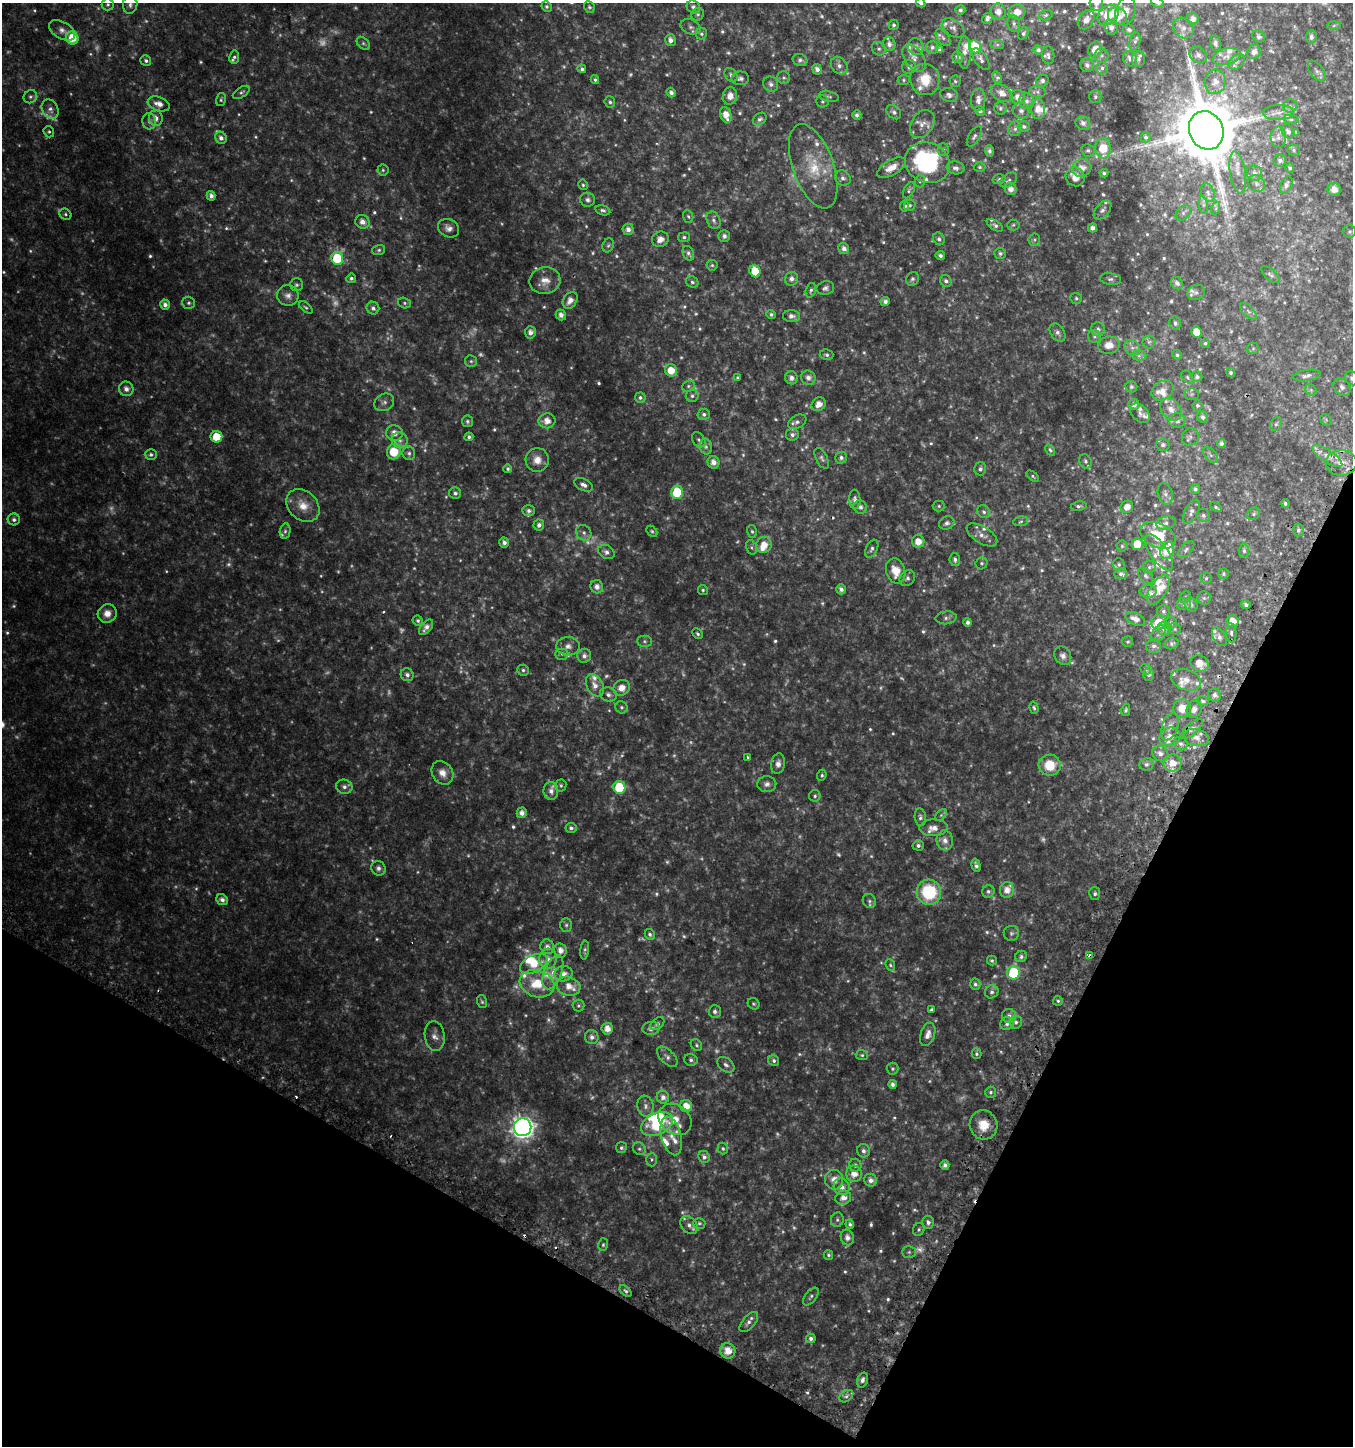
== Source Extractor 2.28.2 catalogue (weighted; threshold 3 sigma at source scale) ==
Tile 15 of 4 x 4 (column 3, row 4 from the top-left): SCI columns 2957-4307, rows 51-1494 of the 5982 x 5886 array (HDU 1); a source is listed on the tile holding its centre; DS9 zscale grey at full resolution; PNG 1355 x 1448 px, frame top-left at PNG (2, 3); each listed source drawn as its Kron ellipse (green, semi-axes under 4 px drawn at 4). Shown black and unused: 24% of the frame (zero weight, under 2 of 3 exposures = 3% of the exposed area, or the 3 px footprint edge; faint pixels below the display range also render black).
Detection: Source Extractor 2.28.2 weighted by HDU 2 'WHT'; one run over the whole footprint, this tile lists its part. Background 0.0503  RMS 0.0094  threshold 0.0423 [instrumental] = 3 sigma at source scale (4.5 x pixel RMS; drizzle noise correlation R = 1.50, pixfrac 1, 0.0396/0.0396 arcsec/px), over >= 5 px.
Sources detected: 943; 176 too faint to see at this stretch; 2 inside a brighter object's white glare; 6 cosmic-ray / hot-pixel residue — neither listed nor drawn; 70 inside a brighter listed object's ellipse — not listed separately; of the other 689, all 500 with FLUX_AUTO >= 1.55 (the completeness limit of this list) listed and drawn (189 fainter detections not listed), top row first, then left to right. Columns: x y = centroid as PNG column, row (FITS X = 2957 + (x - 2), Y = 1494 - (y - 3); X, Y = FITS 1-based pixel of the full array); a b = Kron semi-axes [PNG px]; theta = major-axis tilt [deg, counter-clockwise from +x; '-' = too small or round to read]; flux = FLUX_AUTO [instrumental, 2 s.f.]
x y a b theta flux
921 3 5 4 - 3
1096 3 8 6 87 4.3
1158 3 7 5 -33 2.1
108 4 6 6 - 1.9
130 5 9 7 81 3.3
547 6 5 5 - 1.7
589 7 6 5 - 1.6
693 7 7 6 - 3.2
960 10 5 4 - 1.9
998 12 8 7 - 6.5
1017 12 8 7 - 10
1125 12 15 9 71 7.4
698 14 6 6 - 1.9
1046 15 7 5 17 1.8
1108 15 12 8 42 18
1118 16 10 8 -27 12
987 19 6 5 - 3.4
1193 19 6 6 - 4.9
1086 20 10 7 57 5.1
1014 23 8 6 -80 2.6
894 25 5 5 - 1.9
1334 26 6 4 3 1.7
691 27 10 7 -23 3.2
1111 27 7 6 - 4.7
953 28 12 8 -34 4.1
1183 28 11 9 -44 5.4
1129 29 6 5 - 2
62 30 14 8 -29 5.5
1023 33 6 5 - 2.4
701 34 6 5 - 1.7
1259 36 7 5 -37 2.4
1311 37 7 5 83 3.1
72 38 6 6 - 22
943 38 10 5 -53 2.8
670 40 6 5 - 4.8
1135 41 9 5 76 2.3
363 43 8 5 -44 1.7
1215 43 8 5 -80 2.5
889 44 7 6 - 3.9
997 45 7 4 -1 1.8
916 47 8 7 - 4
932 47 6 6 - 2.8
975 47 7 6 - 28
879 49 7 6 - 2.3
1095 49 8 6 66 9.3
940 50 4 3 - 1.6
1038 50 5 4 - 2.5
965 52 16 6 89 6.1
1254 52 7 6 - 4.9
1048 55 9 6 -84 2.7
1102 55 7 7 - 2.8
1198 55 9 7 -38 3.3
1227 56 14 8 14 5.9
234 57 6 5 - 1.8
958 57 6 5 - 2.9
914 58 15 9 -56 6.8
981 59 12 6 -54 3.7
1130 59 8 6 -64 4.4
1139 59 8 6 89 3.3
800 60 8 6 -23 2.6
146 61 5 5 - 2.3
1237 62 9 6 42 2.8
1087 65 7 6 - 3.3
839 66 9 7 -52 4.2
909 67 7 7 - 2.8
1102 68 6 5 - 2.2
582 69 4 4 - 2
817 69 5 4 - 4
1317 71 12 6 -53 3.5
731 75 8 5 -50 2.8
997 77 6 4 -57 2.1
740 78 9 7 0 3.1
784 78 6 6 - 1.9
925 79 16 15 - 19
595 80 4 4 - 1.7
904 80 6 5 - 1.7
955 81 6 5 - 1.8
1042 81 7 5 38 2.5
1215 82 12 10 78 8.2
771 84 8 7 - 3.8
241 92 9 5 32 2.1
671 92 5 4 - 3
1037 92 8 5 -8 2.5
1002 93 12 7 -32 7
949 95 9 7 -8 3.2
730 96 8 7 - 7.2
30 97 7 6 - 2.2
829 97 10 5 -12 2.2
1018 97 7 7 - 6.7
1095 97 6 6 - 2.2
221 99 7 4 75 1.6
978 100 11 7 85 5.2
1027 101 8 7 - 3.8
610 102 6 5 - 2
822 102 6 6 - 1.8
159 104 11 7 -20 7.5
1290 106 7 6 - 2.5
1000 108 6 6 - 2.3
50 109 10 7 -58 4.5
1038 109 10 7 -84 9.2
980 111 5 4 - 2.6
1021 111 8 8 - 3.5
894 112 8 6 -43 3
1278 112 15 7 3 6.1
726 115 8 5 -72 11
857 115 5 4 - 2.5
156 118 8 7 - 5.4
760 119 7 5 38 2.5
1291 119 8 4 -8 2.2
149 121 8 7 - 3.3
1083 123 7 6 - 4.3
922 124 15 11 57 7.5
1024 126 6 5 - 2.1
1015 129 8 6 59 2.9
1206 130 20 17 -65 8100
1288 131 7 6 - 3.3
49 132 6 5 - 1.7
1296 132 3 3 - 1.8
974 136 11 5 58 2.7
1145 137 5 5 - 2
1278 137 10 7 88 4.4
221 138 6 5 - 4.1
1103 148 10 7 -84 24
943 150 6 5 - 1.8
1088 150 7 6 - 2.1
1294 150 6 5 - 1.6
989 151 6 4 -83 2.5
1280 161 6 6 - 2.8
927 163 23 20 -24 120
813 166 44 20 -70 37
980 167 6 4 -1 1.6
891 168 16 7 30 11
956 168 9 6 -8 3.5
1082 168 10 8 15 7.7
1290 168 5 4 - 2
383 170 5 5 - 1.6
1238 172 21 7 -81 8.7
1104 173 4 3 - 1.7
1254 173 8 7 - 5
1075 177 10 9 - 9.3
843 178 8 7 - 3.3
999 179 6 5 - 1.8
1009 180 10 6 37 2.4
920 181 6 5 - 1.6
1256 183 9 7 -50 3.8
583 185 5 5 - 1.6
1286 185 9 5 65 3.6
1011 189 6 6 - 5.5
1334 189 7 6 - 7.9
909 190 9 5 61 1.8
1208 193 9 6 -69 3.5
211 196 5 4 - 3.7
588 200 7 7 - 2.9
910 205 6 5 - 1.8
1203 205 9 4 -82 2.4
905 206 5 4 - 1.9
1216 208 7 4 72 1.6
603 210 7 5 -14 2.2
1102 210 11 6 50 3.4
1183 213 8 6 45 2.5
65 214 6 5 - 1.7
688 216 7 5 -70 1.6
713 220 9 6 -67 3.2
362 222 7 6 - 6.3
995 225 9 4 -32 2.4
1013 225 6 5 - 1.6
449 228 11 9 -28 5.7
1093 228 4 4 - 3.4
628 229 6 5 - 4.6
1350 231 6 6 - 2.2
724 236 6 6 - 2.7
684 237 6 5 - 2.1
660 239 8 7 - 7
939 239 6 5 - 2.1
1034 240 6 5 - 1.7
608 245 7 5 67 2.2
844 249 6 5 - 4.3
379 250 6 5 - 1.8
688 253 7 5 -68 2.5
1000 253 6 5 - 2
940 256 5 4 - 2.8
337 258 6 6 - 47
712 265 5 5 - 1.6
755 271 6 5 - 20
1270 275 11 5 -41 2.4
351 278 5 4 - 2.1
791 279 7 6 - 4.4
912 279 7 6 - 2.3
1111 279 10 5 -7 2.8
545 281 15 13 12 12
946 281 6 5 - 2.7
692 282 6 5 - 2
1177 283 7 5 -45 3.5
297 285 6 6 - 2
825 288 9 6 12 2.9
811 290 7 5 72 2.1
1196 292 9 7 20 3.1
288 296 11 10 - 5.4
1076 298 6 5 - 1.7
570 300 9 6 53 7
885 301 4 4 - 3.6
189 303 6 6 - 2
404 303 6 5 - 1.8
165 305 5 4 - 4
306 307 8 4 -40 1.6
373 308 6 6 - 2.9
1248 311 10 5 -45 3.1
771 314 5 4 - 2
561 315 5 5 - 4.9
792 316 8 6 -4 4.1
1175 323 7 6 - 2.6
1098 329 7 7 - 3.4
530 332 6 5 - 4.9
1057 332 10 6 -57 4.1
1196 332 6 5 - 17
1094 336 7 6 - 2.1
1149 342 6 6 - 2.1
1205 343 4 4 - 1.7
1109 345 11 8 11 11
1132 348 8 7 - 4
1253 348 6 5 - 1.8
826 355 7 5 -15 2
1177 355 5 4 - 2.2
1139 356 7 5 0 2.3
471 361 6 6 - 1.9
671 370 6 6 - 14
1231 373 5 4 - 1.7
1307 376 13 5 9 4.3
1187 377 7 5 -51 1.7
1197 377 5 5 - 2.6
738 378 4 4 - 1.7
791 378 7 6 - 4.7
808 378 7 7 - 5.1
1352 378 7 6 - 2.4
688 386 6 5 - 1.8
1131 387 6 5 - 2.1
1342 387 10 7 -53 3.8
126 389 7 7 - 5.3
1311 390 6 5 - 1.8
1163 391 12 9 35 6.6
1191 394 7 6 - 1.9
692 396 6 6 - 2.4
640 398 5 5 - 2.2
384 402 10 8 29 4.2
819 404 7 6 - 7.6
1134 405 5 5 - 4
1197 405 5 5 - 2
1171 410 12 9 -49 7.6
1140 413 11 7 -43 3.3
704 414 6 5 - 2.7
1203 417 6 5 - 2.8
1326 420 6 5 - 1.6
467 421 5 5 - 1.8
547 421 8 7 - 9
1177 421 8 7 - 3.6
797 422 10 6 27 3.6
1276 424 7 5 60 1.9
394 433 8 7 - 7.7
792 435 6 6 - 3
216 437 6 6 - 22
469 437 4 4 - 2.2
1190 437 9 8 - 3
400 440 8 7 - 4.1
699 440 8 6 -54 2.3
1221 443 4 4 - 2.8
1163 445 6 6 - 3.2
706 447 8 6 -77 2.7
1050 450 6 4 -61 1.8
394 452 8 6 67 31
409 453 7 6 - 2.4
151 454 6 5 - 2.2
1210 455 9 5 -50 2.2
1327 456 17 6 -33 8.2
822 458 11 5 -62 2.6
841 458 6 5 - 2.9
537 460 12 11 - 9.5
1085 461 7 6 - 2.3
713 462 6 6 - 5.9
1341 463 15 13 1 12
508 469 4 4 - 1.6
980 469 6 6 - 2.4
1033 476 7 4 -39 1.6
584 485 10 6 -25 4.4
1195 489 5 4 - 2.3
677 492 6 6 - 42
455 493 6 5 - 2.8
1165 494 11 7 -74 3.6
855 499 10 5 -87 3.3
1285 503 4 3 - 2.1
303 506 18 14 -43 15
939 506 6 5 - 1.7
1079 506 8 4 9 1.9
860 507 7 6 - 3.2
1127 507 6 6 - 6.9
1216 507 6 3 -34 1.6
529 511 6 5 - 2.9
984 512 7 6 - 2.4
1191 512 13 6 63 4.1
1254 514 7 5 47 2.1
1203 515 7 6 - 2.5
14 519 6 6 - 2.8
1021 521 7 5 8 1.7
947 523 8 6 22 3.1
1166 523 10 6 18 2.9
539 525 5 5 - 3.4
1298 530 6 5 - 2.7
285 531 8 5 80 2.2
652 531 6 4 -45 1.7
752 531 6 5 - 1.8
584 533 8 7 - 3.4
982 535 17 8 -32 6.6
1158 535 18 12 -25 29
918 541 6 6 - 9.8
504 543 5 5 - 3.8
1137 544 6 5 - 17
764 545 8 7 - 11
1122 546 5 5 - 1.6
751 547 7 5 -73 1.9
872 549 9 5 65 2.7
1167 550 9 6 69 24
1186 550 10 5 46 2.6
1244 551 7 5 89 2.2
606 552 9 6 -29 3.6
1159 552 21 9 -56 11
955 560 6 5 - 2.6
982 563 6 5 - 1.8
1119 564 6 6 - 1.8
1149 567 6 6 - 2.3
896 571 13 9 -74 14
1120 574 6 5 - 2.5
1223 574 5 5 - 1.8
1146 576 9 6 -50 2.9
907 578 8 7 - 2.8
1206 578 5 5 - 1.7
597 587 6 6 - 5.3
841 589 5 4 - 3.4
703 590 5 5 - 1.6
1158 590 17 8 57 11
1148 591 8 6 1 3.8
1185 597 6 5 - 1.6
1204 598 7 6 - 2.2
1184 604 7 6 - 2.6
1191 604 7 6 - 3.4
1246 605 5 4 - 2.7
1163 611 6 6 - 2.3
107 613 10 9 - 8.4
946 618 10 6 6 3
1135 619 10 5 -26 6.8
418 620 5 4 - 1.8
1232 621 6 6 - 11
968 622 4 4 - 3.1
1158 622 7 7 - 13
1171 623 6 5 - 2.1
426 627 9 5 51 4.9
1164 629 7 7 - 4.1
1174 629 7 5 -22 1.7
1159 633 9 6 54 3.1
1231 633 10 5 -84 2.8
698 634 6 4 -45 1.7
1219 637 10 6 -60 3
644 641 7 5 -1 2.2
1128 642 5 5 - 1.6
1172 643 7 5 23 2
568 646 12 9 -2 6.1
1154 646 7 7 - 3.1
562 654 6 5 - 2.3
584 656 7 6 - 4.3
1063 656 10 8 -60 4.3
1199 663 9 7 -31 12
1146 669 6 5 - 1.8
523 670 6 5 - 2.1
1148 674 6 5 - 3.1
407 675 7 6 - 3.5
1186 680 15 10 -20 9.3
595 685 12 8 -63 7
622 688 8 7 - 9.1
608 694 8 7 - 3.1
1215 695 6 6 - 3.8
1203 701 6 4 -16 1.8
621 707 6 6 - 2.1
1034 708 6 4 -73 1.7
1182 708 9 9 - 16
1194 709 9 7 59 5.6
1126 710 6 4 77 1.7
1170 726 14 8 70 5.8
1192 729 13 5 42 4.3
1170 737 11 9 23 7.8
1196 738 13 8 -14 7.5
1181 744 7 6 - 2.8
1160 753 9 7 -38 5.1
748 757 3 2 - 1.6
1172 763 9 8 - 11
778 764 10 7 81 4.5
1146 764 7 6 - 2.6
1050 765 11 10 - 24
442 773 12 10 -54 8.4
822 775 5 4 - 1.7
767 784 9 8 - 4
561 785 6 5 - 1.7
344 787 8 7 - 3.9
619 787 6 6 - 38
551 791 9 7 89 5.8
815 796 6 5 - 1.9
522 813 5 5 - 5.3
941 815 7 4 45 1.6
920 817 9 5 -83 2.6
571 828 5 5 - 2.5
933 828 14 8 2 7.3
945 840 10 8 -84 6
918 845 5 5 - 2.5
976 865 7 3 -75 3
378 868 7 7 - 3.2
1007 890 8 7 - 8.3
988 891 6 6 - 2.3
929 892 12 12 - 58
1095 894 6 5 - 2.2
222 900 6 5 - 4.1
869 901 7 6 - 2.4
566 925 6 6 - 1.9
1011 933 7 7 - 2.5
650 934 5 4 - 2.4
547 947 7 7 - 5.1
560 950 7 6 - 6.7
585 950 9 4 85 1.9
1021 956 6 5 - 2.6
1089 956 3 3 - 50
548 959 10 8 84 6.5
992 961 5 5 - 1.6
534 964 15 8 28 16
890 965 6 4 -67 1.6
553 972 18 9 68 9.7
1014 973 6 6 - 60
563 974 9 7 10 6.6
537 984 17 13 -17 26
975 984 5 5 - 2.4
568 986 12 9 -17 10
992 992 7 6 - 3
1058 1001 5 5 - 1.7
482 1002 6 5 - 1.6
754 1004 6 5 - 1.7
578 1005 6 6 - 1.7
931 1010 3 3 - 3.9
715 1011 6 6 - 3
1009 1016 7 7 - 4.1
1016 1022 6 6 - 2.4
657 1024 8 5 39 2.4
1007 1024 7 6 - 3.1
651 1028 8 6 6 4.4
607 1029 6 5 - 7.7
928 1034 12 7 72 6.4
435 1036 15 10 -83 6.1
592 1037 7 7 - 3.9
696 1045 6 5 - 1.7
976 1054 5 5 - 1.7
862 1055 6 5 - 1.8
667 1057 13 7 -45 4.1
691 1060 6 6 - 2.5
774 1060 6 5 - 2.4
726 1065 10 6 -38 3.4
892 1069 6 6 - 1.9
892 1084 4 4 - 3.1
991 1092 5 5 - 1.8
663 1097 6 6 - 4.4
645 1106 10 8 -80 4.6
686 1106 6 6 - 11
675 1119 18 14 -38 17
657 1124 17 11 24 51
983 1125 14 14 - 18
523 1127 9 8 - 740
671 1136 20 10 -75 11
621 1148 5 5 - 2.2
639 1149 7 6 - 2.2
723 1149 6 5 - 1.8
864 1151 7 6 - 3.5
704 1157 6 5 - 3
652 1159 7 5 90 1.9
855 1165 6 6 - 2.9
945 1165 4 4 - 2.9
854 1174 8 8 - 10
834 1180 10 9 - 7.9
871 1180 6 6 - 4.5
842 1187 8 7 - 6
843 1198 8 7 - 6.6
837 1220 7 6 - 2.3
928 1222 6 6 - 3.2
699 1223 6 5 - 1.6
850 1224 4 4 - 1.9
689 1225 10 7 -50 4.5
919 1229 7 5 61 1.8
847 1237 8 6 -72 4.7
603 1245 6 5 - 1.6
909 1252 7 6 - 1.9
828 1255 5 4 - 1.6
626 1291 7 4 -45 2
811 1297 10 5 52 2.4
749 1322 12 6 49 4
811 1338 5 4 - 3
728 1351 8 7 - 11
862 1380 8 5 71 3.4
846 1396 8 5 37 2.6
Overlapping masked pixels (flux is a lower limit): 1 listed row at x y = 1089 956
Isophote crosses this tile's border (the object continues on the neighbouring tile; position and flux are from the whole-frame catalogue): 6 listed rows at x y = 921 3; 1096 3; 1158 3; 130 5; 1125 12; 1352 378